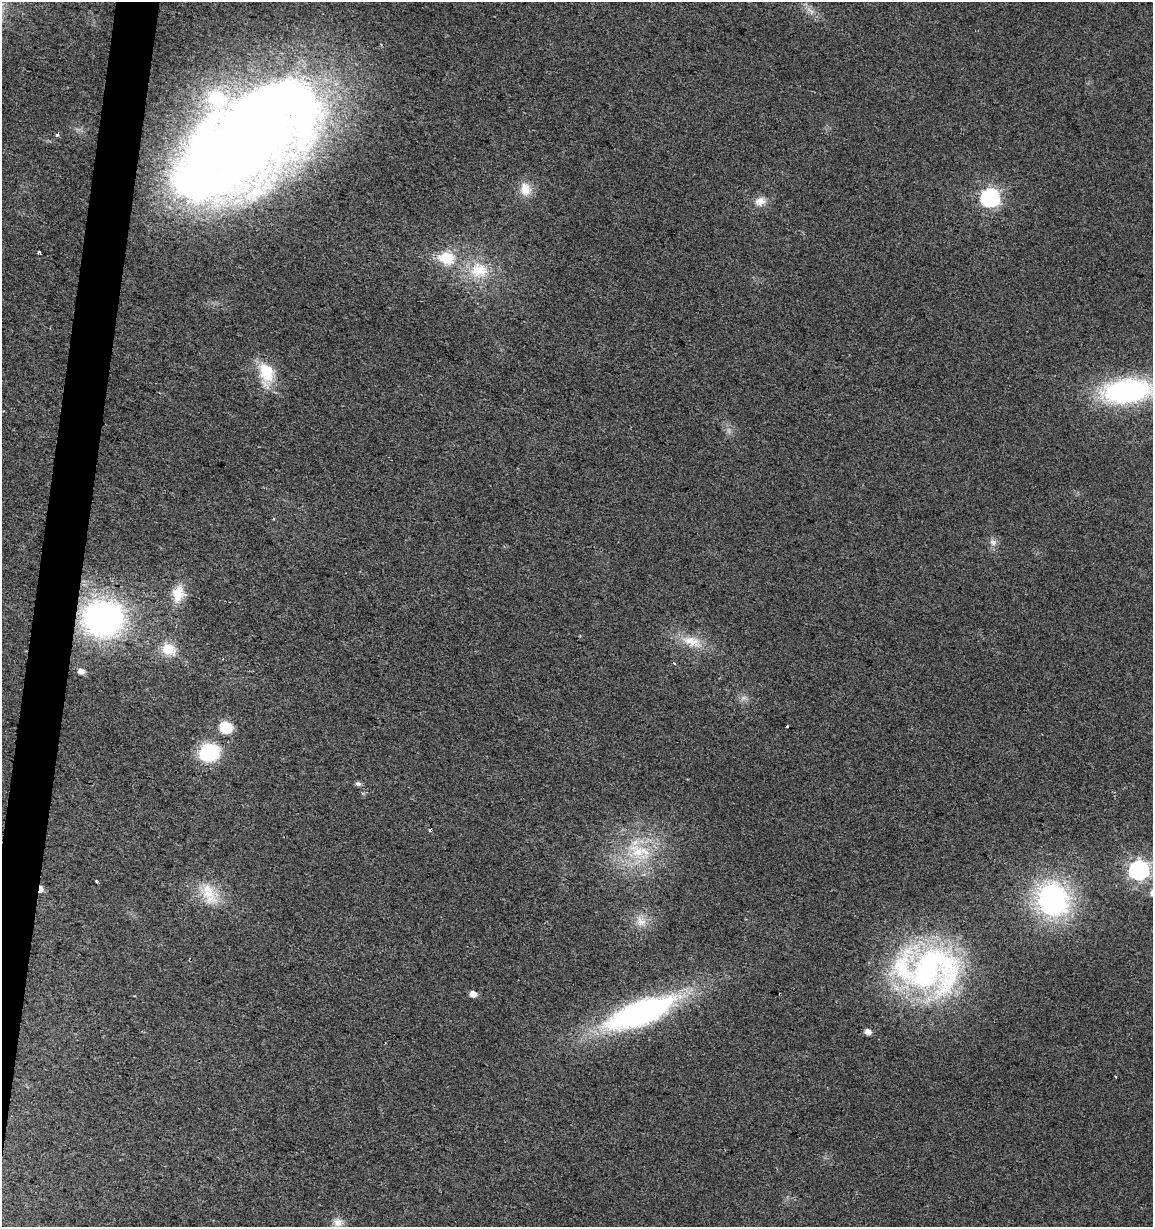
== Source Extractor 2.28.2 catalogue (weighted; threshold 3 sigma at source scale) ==
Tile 7 of 4 x 4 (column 3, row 2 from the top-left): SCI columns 2587-3737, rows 2452-3676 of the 5113 x 4909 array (HDU 1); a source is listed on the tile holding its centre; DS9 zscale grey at full resolution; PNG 1155 x 1229 px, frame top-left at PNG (2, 2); no overlay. Shown black and unused: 3% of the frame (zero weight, under 2 of 3 exposures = <1% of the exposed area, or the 3 px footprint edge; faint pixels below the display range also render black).
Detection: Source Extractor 2.28.2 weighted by HDU 2 'WHT'; one run over the whole footprint, this tile lists its part. Background 0.0138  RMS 0.0058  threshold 0.0263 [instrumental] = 3 sigma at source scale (4.5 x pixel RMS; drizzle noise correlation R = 1.50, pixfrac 1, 0.0396/0.0396 arcsec/px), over >= 5 px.
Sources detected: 42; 2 too faint to see at this stretch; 2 inside a brighter object's white glare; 3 cosmic-ray / hot-pixel residue — not listed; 1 inside a brighter listed object's ellipse — not listed separately; the other 34 listed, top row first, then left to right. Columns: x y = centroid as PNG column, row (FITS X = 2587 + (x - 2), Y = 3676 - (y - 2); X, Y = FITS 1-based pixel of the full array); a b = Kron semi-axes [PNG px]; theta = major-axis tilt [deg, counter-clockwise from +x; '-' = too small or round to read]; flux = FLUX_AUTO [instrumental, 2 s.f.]
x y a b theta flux
810 11 14 5 -38 3.2
57 135 3 3 - 2.1
251 136 173 68 28 740
525 189 19 15 -77 9.3
990 198 7 7 - 220
760 201 16 11 13 5.9
39 252 3 3 - 1.5
446 258 7 6 - 55
479 270 29 23 4 25
266 373 31 18 -82 22
1127 391 42 20 6 120
993 542 10 9 - 3.1
178 593 24 16 80 13
103 618 28 24 9 210
692 641 34 12 -16 14
168 649 18 16 -14 12
223 659 4 3 - 0.5
674 663 4 3 - 0.76
81 671 6 5 - 4
787 726 3 3 - 3.2
226 727 9 9 - 22
209 752 15 13 18 54
358 784 7 5 -13 1.9
639 852 41 20 -24 33
1139 870 7 7 - 280
97 881 3 3 - 1.1
209 894 35 19 -64 19
1053 899 34 30 -64 120
641 921 15 12 -49 6.3
932 969 71 60 -10 170
473 994 5 5 - 5.5
640 1013 84 27 21 150
868 1032 5 5 - 4.5
338 1222 13 12 - 4.8
Isophote crosses this tile's border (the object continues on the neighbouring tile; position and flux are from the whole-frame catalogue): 1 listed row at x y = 1127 391